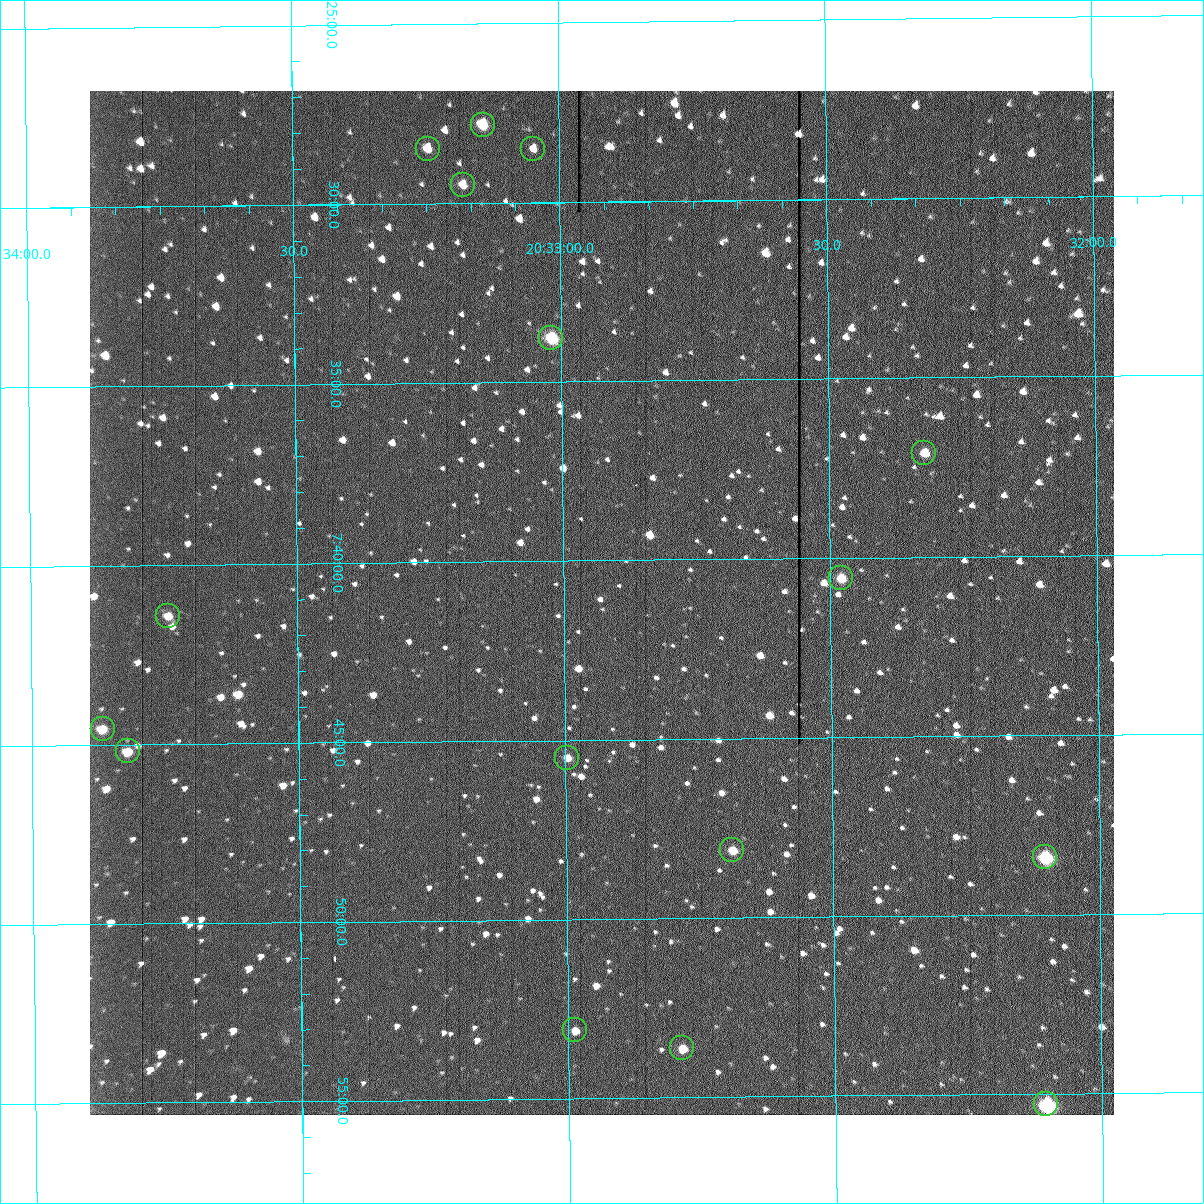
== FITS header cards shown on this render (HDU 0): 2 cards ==
NAXIS1  =                 1024 /fastest changing axis
NAXIS2  =                 1024 /next to fastest changing axis

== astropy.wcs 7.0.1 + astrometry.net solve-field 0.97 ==
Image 1024 x 1024 px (HDU 0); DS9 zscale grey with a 90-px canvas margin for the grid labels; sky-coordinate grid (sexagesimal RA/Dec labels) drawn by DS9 from the SOLVED WCS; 16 Tycho-2 reference stars matched to detected sources circled (green)
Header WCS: RA---TAN-SIP/DEC--TAN-SIP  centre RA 20:32:56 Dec +07:41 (308.23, +7.69 deg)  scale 1.67 arcsec/px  FOV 28.5' x 28.6'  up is -179 deg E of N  parity flipped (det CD > 0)
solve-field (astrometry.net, Tycho-2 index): VERIFIED the header's WCS against the Tycho-2 star catalogue (16 matches, 0 conflicts) and refined it, rather than solving blind
Solved WCS: RA---TAN-SIP/DEC--TAN-SIP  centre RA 20:32:56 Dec +07:41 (308.23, +7.69 deg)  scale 1.67 arcsec/px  FOV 28.5' x 28.6'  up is -179 deg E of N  parity flipped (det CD > 0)
The solver's refit moves the header's centre by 0.24 arcsec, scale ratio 1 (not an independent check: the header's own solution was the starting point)
Tycho-2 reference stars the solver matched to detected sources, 16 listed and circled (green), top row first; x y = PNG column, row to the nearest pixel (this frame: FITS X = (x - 90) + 1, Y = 1024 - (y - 91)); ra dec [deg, ICRS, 3 dp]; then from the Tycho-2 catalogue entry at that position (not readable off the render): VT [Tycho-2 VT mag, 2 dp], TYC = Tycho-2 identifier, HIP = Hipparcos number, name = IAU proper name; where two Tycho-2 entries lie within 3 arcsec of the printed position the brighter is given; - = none
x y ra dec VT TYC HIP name
483 125 308.286 +7.464 10.73 522-842-1 - -
428 149 308.312 +7.475 12.07 522-647-1 - -
533 149 308.262 +7.475 12.01 522-585-1 - -
463 185 308.295 +7.492 11.63 522-671-1 - -
551 338 308.254 +7.563 10.72 1087-1249-1 - -
924 453 308.081 +7.618 11.66 1087-1359-1 - -
841 578 308.120 +7.676 10.97 1087-777-1 - -
168 616 308.435 +7.690 11.87 1088-65-1 - -
103 729 308.467 +7.743 11.69 1088-851-1 - -
128 751 308.455 +7.753 11.50 1088-523-1 - -
567 758 308.249 +7.758 12.15 1087-191-1 - -
732 850 308.172 +7.802 11.35 1087-577-1 - -
1045 857 308.026 +7.807 10.06 1087-869-1 - -
575 1030 308.247 +7.885 12.25 1087-1189-1 - -
682 1048 308.197 +7.894 11.89 1087-513-1 - -
1046 1104 308.026 +7.922 8.78 1087-1005-1 - -